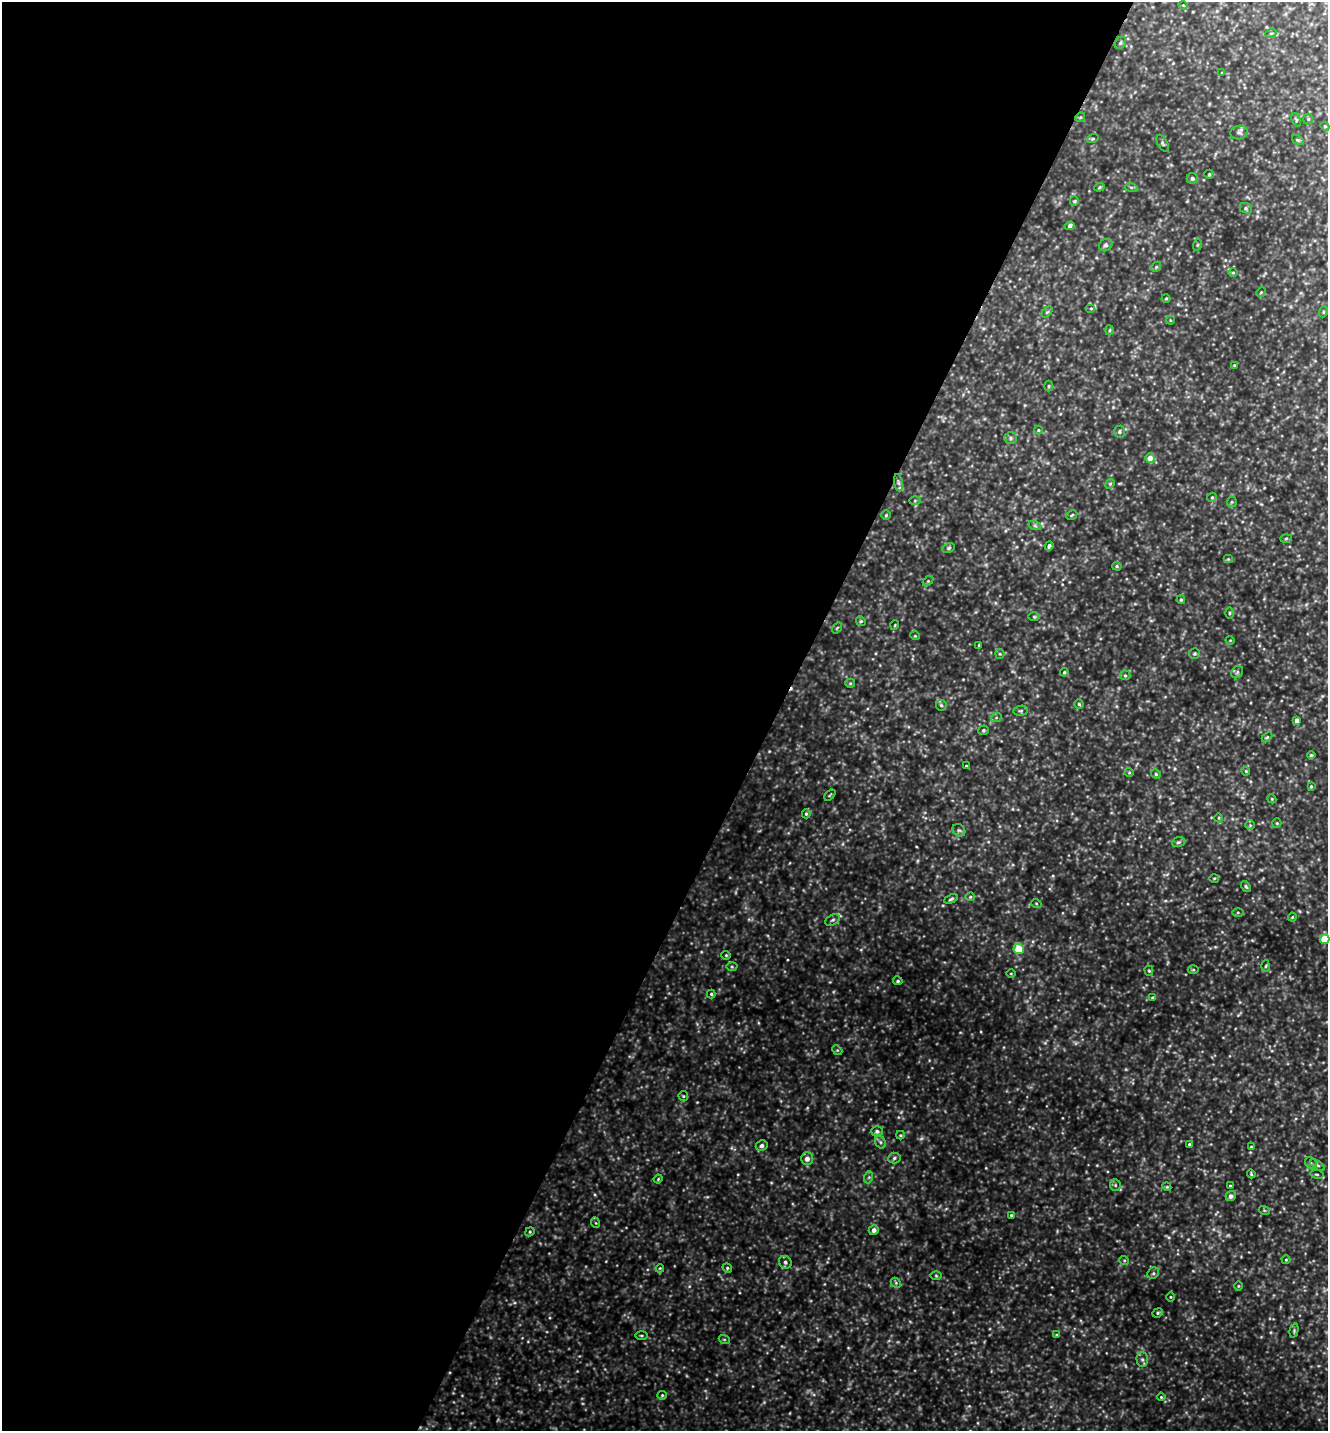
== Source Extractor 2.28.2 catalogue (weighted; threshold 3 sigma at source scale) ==
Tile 5 of 4 x 4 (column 1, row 2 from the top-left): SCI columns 143-1468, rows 2860-4288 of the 5727 x 5718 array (HDU 1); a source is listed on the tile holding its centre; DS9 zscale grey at full resolution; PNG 1330 x 1433 px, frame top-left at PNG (2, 2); each listed source drawn as its Kron ellipse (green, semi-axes under 4 px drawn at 4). Shown black and unused: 58% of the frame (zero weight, under 4 of 8 exposures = <1% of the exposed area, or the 3 px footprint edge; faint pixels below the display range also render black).
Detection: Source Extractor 2.28.2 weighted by HDU 2 'WHT'; one run over the whole footprint, this tile lists its part. Background 0.451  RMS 0.061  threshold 0.252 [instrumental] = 3 sigma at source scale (4.09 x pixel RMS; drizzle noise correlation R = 1.36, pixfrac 0.8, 0.05/0.05 arcsec/px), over >= 5 px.
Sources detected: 150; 1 too faint to see at this stretch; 1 cosmic-ray / hot-pixel residue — neither listed nor drawn; the other 148 listed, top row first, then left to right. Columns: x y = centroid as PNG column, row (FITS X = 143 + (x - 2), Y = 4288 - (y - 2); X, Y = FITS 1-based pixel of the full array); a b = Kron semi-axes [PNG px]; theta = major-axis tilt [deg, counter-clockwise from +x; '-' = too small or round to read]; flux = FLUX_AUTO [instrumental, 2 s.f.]
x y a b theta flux
1183 5 5 3 - 5.2
1271 33 6 3 19 6.1
1120 43 6 5 - 10
1222 72 4 2 - 3.6
1080 117 5 4 - 6.7
1308 119 5 5 - 8.1
1296 120 7 4 -66 6.8
1325 126 4 4 - 6.3
1239 132 8 7 - 17
1093 139 6 4 20 7.1
1298 140 6 4 -34 7.6
1163 143 9 5 -62 11
1209 174 5 4 - 5.8
1192 178 5 5 - 16
1099 187 5 4 - 7.3
1131 187 6 4 -19 7.7
1074 201 5 4 - 6.4
1246 208 6 5 - 10
1070 226 5 4 - 17
1106 245 7 6 - 13
1197 245 6 3 71 6.1
1156 267 5 4 - 7.7
1233 273 5 3 - 6.1
1261 292 5 4 - 5.8
1166 298 4 4 - 6.3
1091 308 5 3 - 6.2
1047 312 6 4 44 7.8
1323 312 5 3 - 5.3
1170 320 4 3 - 4.2
1110 330 5 3 - 6.6
1234 365 4 3 - 5.4
1048 386 5 3 - 6.3
1038 430 4 4 - 4.9
1119 432 6 5 - 11
1010 438 6 5 - 11
1150 458 5 5 - 53
898 483 9 4 -81 13
1110 484 5 4 - 7.2
1212 497 5 4 - 6.9
915 501 5 3 - 5.8
1232 502 5 5 - 7.2
886 515 5 4 - 7.6
1072 515 6 3 28 6.1
1035 526 6 4 -19 8.9
1286 538 6 4 2 7
1049 546 5 3 - 14
949 548 6 4 27 8.5
1228 559 5 4 - 7
1117 566 5 4 - 7.1
928 581 6 4 46 6.4
1181 600 4 3 - 7.7
1229 613 5 3 - 5.9
1034 617 6 4 -1 6.7
861 621 5 4 - 7.8
895 625 5 3 - 4.8
837 628 6 3 53 5.6
915 636 5 3 - 4.8
1230 640 4 3 - 4.3
979 645 4 2 - 4.1
1000 654 5 4 - 7.1
1194 654 5 5 - 8.4
1064 672 4 4 - 6.6
1237 672 7 5 49 11
1125 675 5 5 - 8.5
850 683 5 4 - 6.9
1079 704 4 4 - 8
941 705 5 5 - 10
1021 711 7 5 8 10
996 718 5 3 - 5.5
1297 720 4 4 - 23
983 730 5 4 - 8.3
1267 737 6 4 44 6.9
1311 755 4 4 - 6.9
966 766 3 2 - 6.7
1246 771 4 4 - 5.4
1129 772 4 4 - 5.9
1156 774 5 4 - 7.3
1311 786 3 3 - 6.7
830 795 6 3 44 6
1272 799 4 3 - 5
806 814 4 4 - 7.1
1219 818 4 3 - 5.2
1277 823 5 4 - 6.3
1250 825 5 5 - 7.7
959 830 7 5 -40 12
1178 842 6 5 - 9.9
1214 878 5 3 - 5.3
1246 886 6 4 -51 8.5
970 897 5 4 - 6.7
951 899 7 4 26 9.9
1036 903 5 3 - 5.4
1238 912 5 4 - 6.8
1292 917 4 4 - 5.1
833 920 8 5 27 12
1324 939 5 4 - 120
1019 949 5 5 - 130
726 955 4 4 - 6.4
732 966 5 3 - 6.7
1266 966 5 3 - 6.5
1193 970 5 3 - 5.8
1149 971 5 4 - 8.4
1011 973 4 3 - 4.5
898 981 5 4 - 9
711 994 4 4 - 7.4
1153 998 3 3 - 8.3
837 1050 5 4 - 7.6
683 1096 5 4 - 6.6
877 1131 6 5 - 15
900 1135 4 4 - 5.9
880 1142 7 5 -60 13
1189 1144 3 3 - 6.9
762 1146 6 5 - 17
1251 1147 4 2 - 3.9
894 1158 6 5 - 11
807 1159 6 6 - 34
1311 1163 6 5 - 11
1317 1165 8 4 -35 8.8
1251 1174 4 3 - 6.2
1317 1174 7 3 -9 6.8
869 1177 6 4 72 8.4
658 1179 4 3 - 5
1115 1185 5 5 - 9.4
1230 1186 3 3 - 6.6
1167 1187 4 3 - 5.4
1231 1196 5 5 - 23
1264 1210 5 3 - 6
1011 1215 3 3 - 5.8
596 1223 5 3 - 5.6
874 1230 5 5 - 26
530 1232 5 4 - 6.7
1124 1260 5 3 - 5.5
1286 1260 4 4 - 5.8
785 1262 7 6 - 13
660 1268 4 3 - 4.8
727 1268 5 4 - 7.2
1153 1273 6 5 - 9.9
936 1276 5 3 - 5.8
896 1283 6 4 -47 9.2
1238 1286 5 3 - 5.3
1170 1297 4 3 - 5.3
1158 1313 5 4 - 8.4
1294 1331 7 4 77 7.8
641 1335 6 3 0 7.4
1056 1335 4 3 - 5.1
724 1339 5 3 - 5.8
1142 1359 7 6 - 15
662 1395 5 4 - 6.8
1161 1397 4 3 - 5
Isophote crosses this tile's border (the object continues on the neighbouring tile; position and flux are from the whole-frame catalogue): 1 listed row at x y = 1324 939